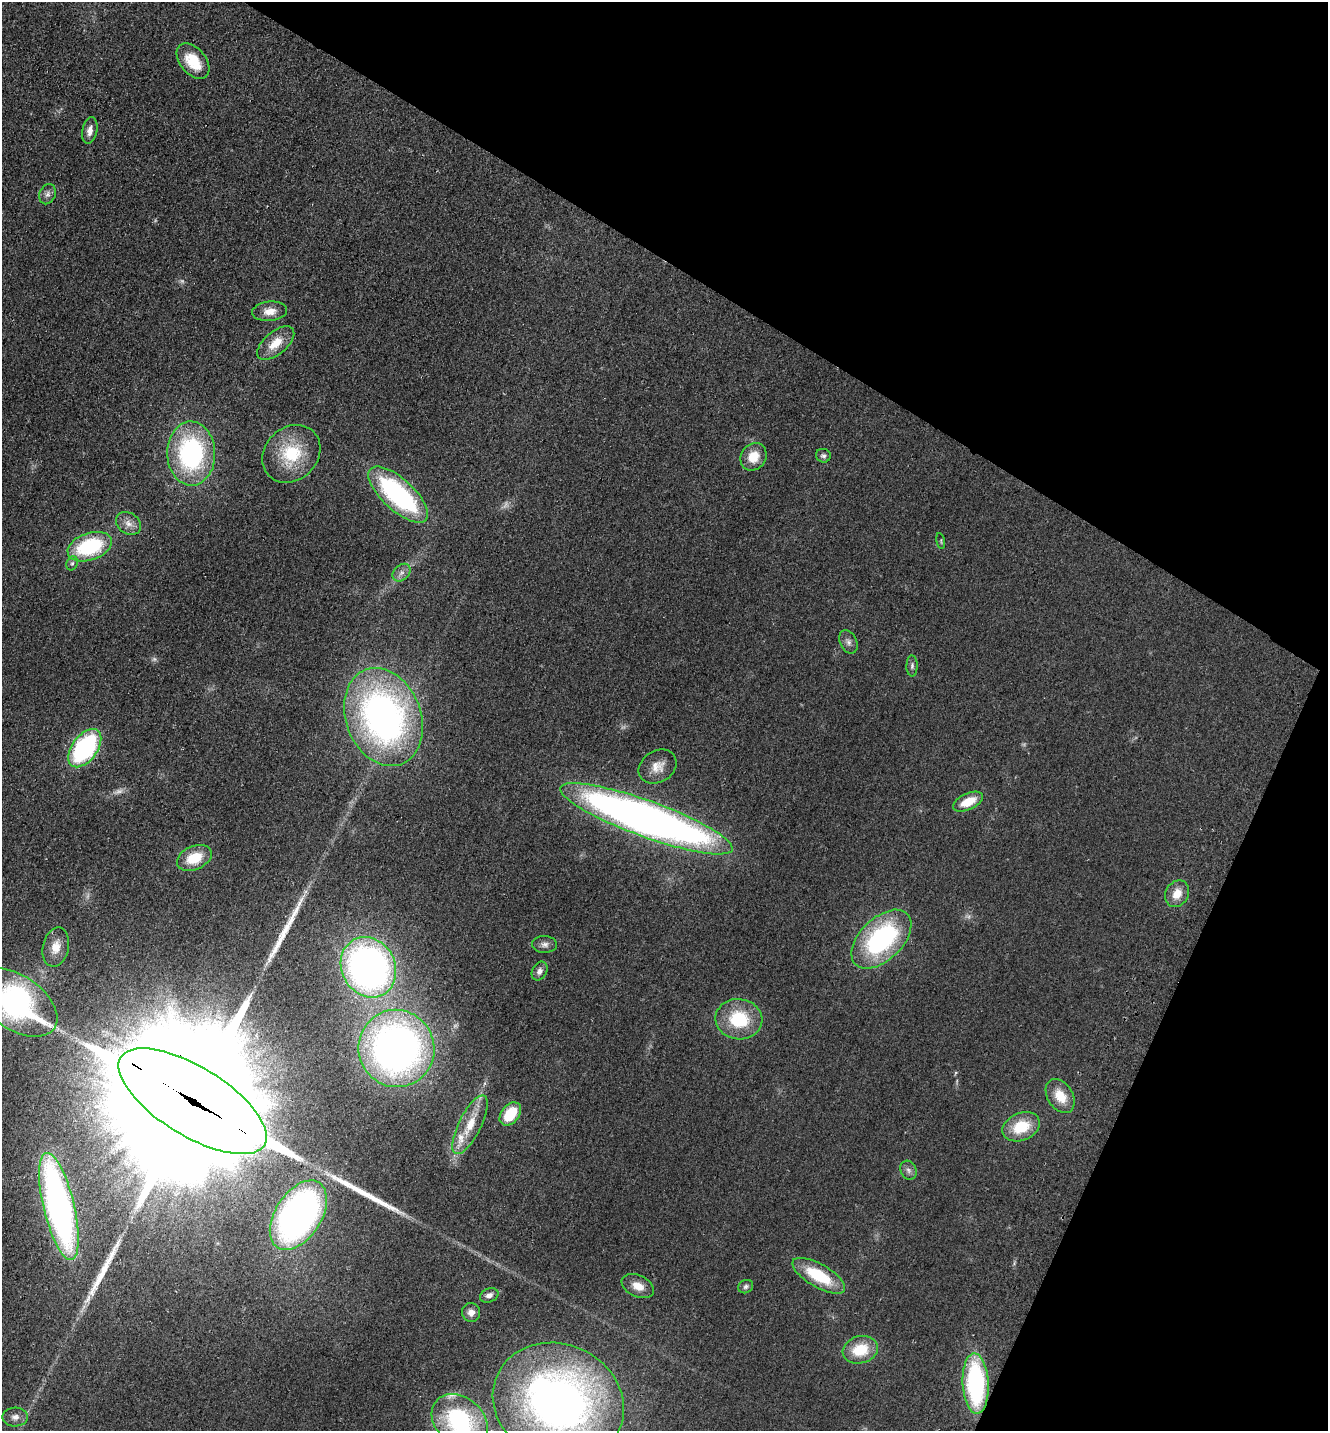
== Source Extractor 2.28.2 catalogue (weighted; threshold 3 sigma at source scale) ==
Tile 8 of 4 x 4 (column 4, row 2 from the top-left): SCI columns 4175-5500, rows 2890-4318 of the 5833 x 5778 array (HDU 1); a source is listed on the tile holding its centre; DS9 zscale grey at full resolution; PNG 1330 x 1433 px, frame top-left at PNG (2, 2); each listed source drawn as its Kron ellipse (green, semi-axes under 4 px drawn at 4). Shown black and unused: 26% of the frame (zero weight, under 2 of 3 exposures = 3% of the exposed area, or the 3 px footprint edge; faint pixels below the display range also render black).
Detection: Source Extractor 2.28.2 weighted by HDU 2 'WHT'; one run over the whole footprint, this tile lists its part. Background 0.0773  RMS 0.014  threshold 0.0611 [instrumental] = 3 sigma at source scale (4.5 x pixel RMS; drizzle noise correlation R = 1.50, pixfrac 1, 0.05/0.05 arcsec/px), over >= 5 px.
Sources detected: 60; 5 too faint to see at this stretch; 3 long thin detections or spike segments (spike, bleed or trail) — neither listed nor drawn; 2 inside a brighter listed object's ellipse — not listed separately; the other 50 listed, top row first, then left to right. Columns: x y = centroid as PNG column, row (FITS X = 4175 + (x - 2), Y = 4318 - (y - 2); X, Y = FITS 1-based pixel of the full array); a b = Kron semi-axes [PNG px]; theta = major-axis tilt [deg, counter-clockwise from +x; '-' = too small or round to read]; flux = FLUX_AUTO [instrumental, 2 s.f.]
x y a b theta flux
193 61 20 13 -50 39
90 130 13 7 79 9.5
48 194 10 8 66 6.1
270 311 17 9 6 16
276 343 22 11 40 25
191 453 32 24 -89 210
291 454 31 26 44 73
823 456 7 6 - 3.7
753 457 14 12 56 25
398 495 38 15 -43 220
128 523 13 10 -34 11
941 541 8 3 -78 1.8
90 547 23 13 19 120
72 563 7 5 67 3.3
401 573 10 7 44 6.5
848 642 12 8 -62 6.4
912 666 10 5 89 3.7
383 717 50 37 -69 570
85 748 22 12 53 210
658 766 20 15 31 19
968 802 16 8 24 30
646 819 91 18 -20 1200
194 858 18 12 24 36
1177 894 14 11 58 18
881 939 36 21 44 210
544 944 12 8 -2 6.7
56 947 20 13 77 19
368 967 31 26 -62 610
540 971 10 7 63 7.2
16 1003 46 27 -34 350
739 1019 23 20 -8 72
396 1048 39 38 - 720
1060 1096 18 12 -57 26
192 1101 84 34 -32 160000
510 1114 13 9 51 47
470 1125 32 11 63 33
1021 1127 19 13 23 46
908 1170 10 8 -64 5.7
59 1206 55 15 -77 610
298 1215 38 23 57 600
819 1276 30 11 -30 67
638 1286 17 11 -25 16
746 1287 8 6 31 3.5
489 1295 9 7 22 6.6
471 1312 9 9 - 8.7
860 1350 18 13 16 44
976 1384 30 13 -87 220
558 1402 67 58 -24 960
15 1417 13 9 2 8.6
460 1421 31 23 -40 160
Overlapping masked pixels (flux is a lower limit): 1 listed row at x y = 192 1101
Isophote crosses this tile's border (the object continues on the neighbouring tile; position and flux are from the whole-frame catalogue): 3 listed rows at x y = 16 1003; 558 1402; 460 1421